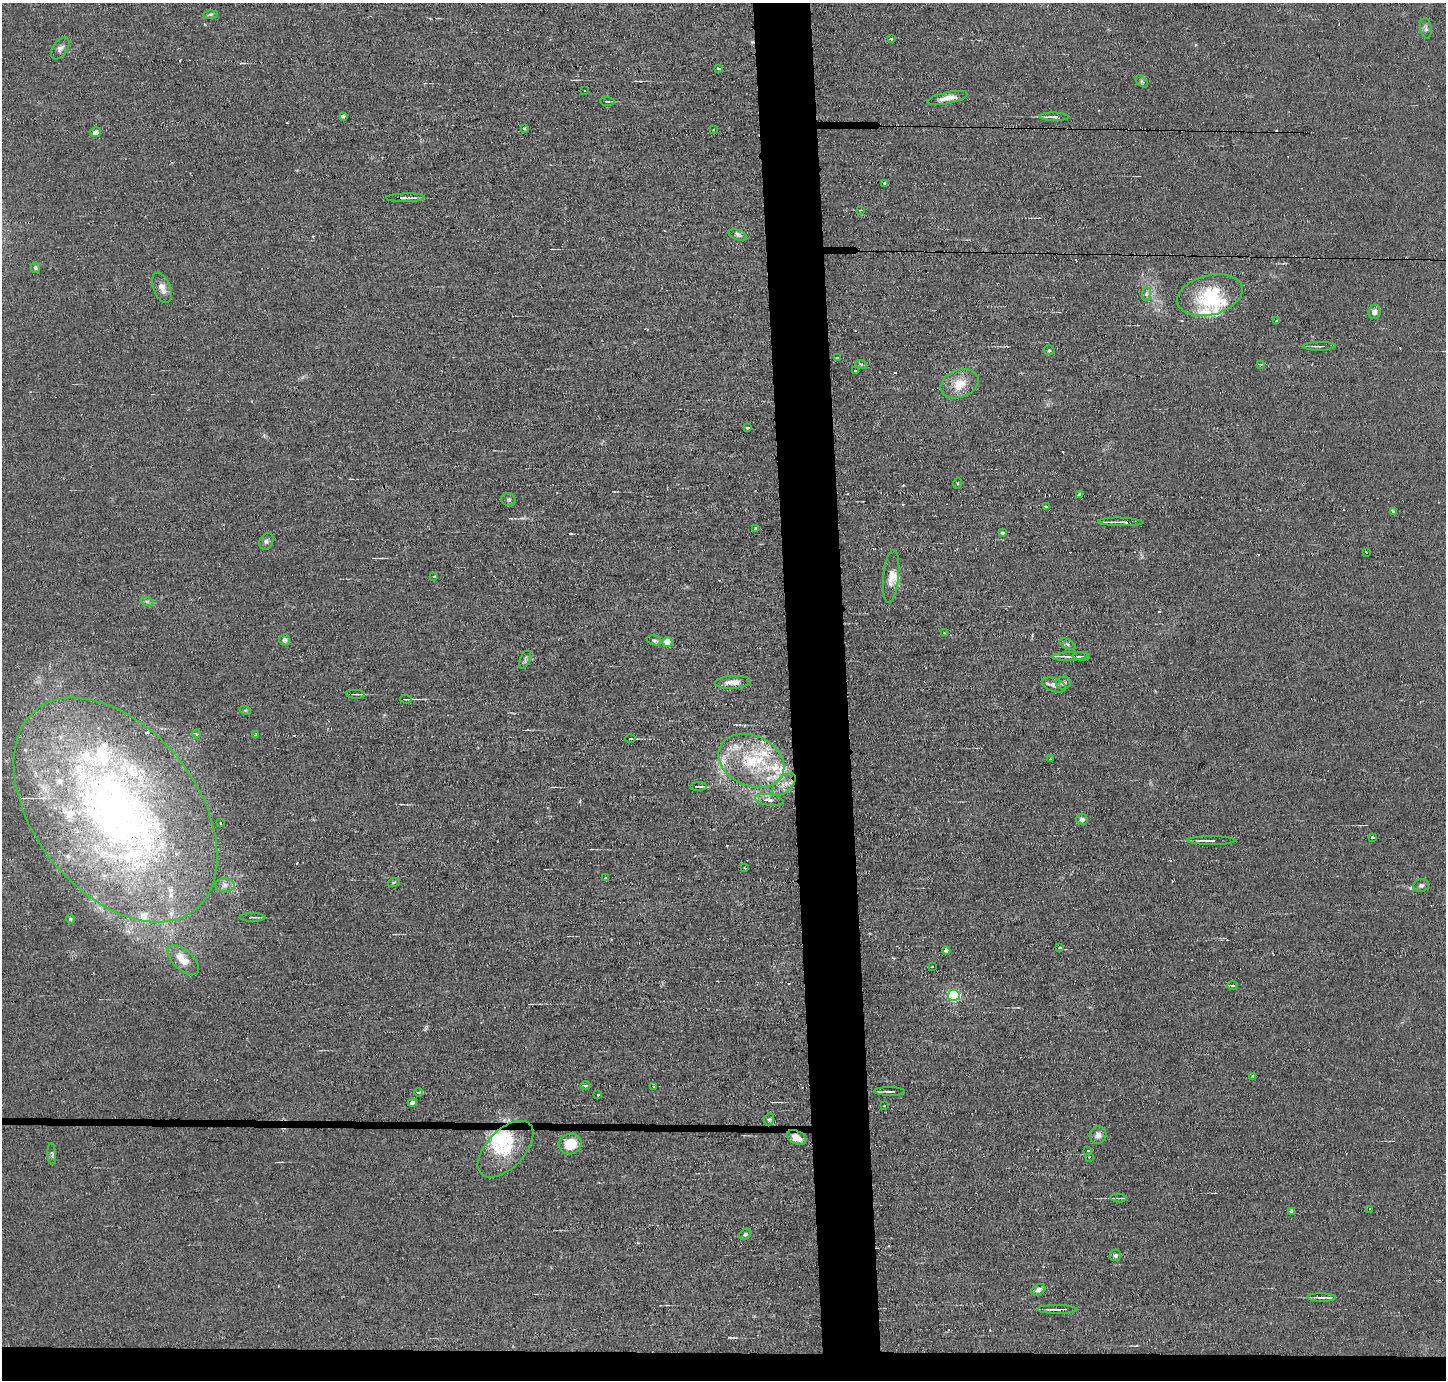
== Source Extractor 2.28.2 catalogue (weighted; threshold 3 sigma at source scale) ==
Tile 8 of 3 x 3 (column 2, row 3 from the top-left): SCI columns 1446-2889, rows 84-1461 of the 4334 x 4301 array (HDU 1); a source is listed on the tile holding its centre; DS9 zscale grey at full resolution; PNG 1448 x 1382 px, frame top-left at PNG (2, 3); each listed source drawn as its Kron ellipse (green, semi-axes under 4 px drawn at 4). Shown black and unused: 6% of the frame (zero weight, under 2 of 3 exposures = <1% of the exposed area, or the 3 px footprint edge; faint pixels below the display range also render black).
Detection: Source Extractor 2.28.2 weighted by HDU 2 'WHT'; one run over the whole footprint, this tile lists its part. Background 0.0437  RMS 0.0066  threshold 0.0296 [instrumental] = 3 sigma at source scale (4.5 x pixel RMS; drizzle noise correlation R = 1.50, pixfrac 1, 0.05/0.05 arcsec/px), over >= 5 px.
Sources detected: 156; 1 inside a brighter object's white glare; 18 cosmic-ray / hot-pixel residue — neither listed nor drawn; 28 inside a brighter listed object's ellipse — not listed separately; the other 109 listed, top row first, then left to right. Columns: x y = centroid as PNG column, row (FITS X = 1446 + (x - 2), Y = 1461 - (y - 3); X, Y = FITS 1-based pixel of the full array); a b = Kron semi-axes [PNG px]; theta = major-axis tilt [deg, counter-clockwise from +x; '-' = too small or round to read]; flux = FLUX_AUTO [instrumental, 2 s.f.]
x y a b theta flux
211 14 7 4 1 1.1
1426 28 10 5 -79 2
891 39 3 3 - 2
60 48 12 7 55 2.9
718 69 3 3 - 2.4
1142 81 7 4 -45 1.2
584 90 2 2 - 0.62
948 98 20 6 12 6.1
607 101 7 3 -4 1
343 116 4 3 - 2.9
1054 117 14 3 -1 3.3
524 129 4 3 - 1.1
714 130 3 2 - 0.72
95 132 6 5 - 2.9
884 183 3 3 - 1.7
405 198 19 3 1 2.9
861 210 3 3 - 0.59
738 235 9 5 -20 1.9
35 268 5 4 - 1
162 288 16 8 -68 5.1
1146 294 7 4 90 1.6
1210 295 33 20 15 32
1374 312 7 6 - 2.6
1277 321 3 3 - 4.2
1319 346 16 3 1 1.8
1049 350 5 5 - 0.84
838 358 4 3 - 2.8
861 364 6 3 -18 0.82
1260 364 4 2 - 0.73
855 371 3 2 - 1.3
960 384 19 13 21 12
747 427 3 3 - 2.3
958 483 5 3 - 0.61
1079 495 3 3 - 3.5
508 500 7 6 - 1.3
1046 506 3 3 - 2.3
1393 511 3 3 - 1.4
1121 522 22 3 -1 4.6
756 528 4 3 - 1.2
1002 533 4 3 - 1
266 541 9 6 63 1.8
1366 552 3 2 - 0.56
434 576 3 2 - 0.9
891 576 26 8 84 6.7
147 601 7 4 -19 1.3
944 633 4 2 - 0.5
285 640 5 5 - 2.5
654 640 7 5 -17 1.3
667 642 5 5 - 14
1067 644 9 4 -27 1.3
1070 656 18 4 3 3.9
1081 656 9 3 -2 4.7
525 659 9 5 67 1.8
733 682 18 6 3 5.5
1063 683 7 6 - 1.9
1054 685 12 6 -20 3.6
356 694 9 2 -4 1.2
406 699 5 2 - 1.1
245 710 6 3 -18 0.76
196 734 4 3 - 0.89
255 735 3 3 - 1.5
630 739 5 3 - 1.1
1050 759 3 2 - 0.46
751 761 34 25 -24 44
784 784 14 7 41 5.7
698 787 8 3 2 1.6
769 800 14 5 -8 3.2
115 810 128 81 -52 420
1082 819 6 5 - 2.1
221 823 3 3 - 1.9
1372 838 3 3 - 4.4
1211 841 24 3 0 2.5
744 868 2 2 - 0.75
605 878 3 2 - 1.5
394 882 6 4 19 0.79
225 885 10 6 0 3
1421 885 8 6 13 1.7
253 917 13 3 -1 1.6
70 919 4 4 - 0.7
1060 948 3 3 - 1.1
946 951 4 4 - 6.1
183 960 19 10 -43 10
932 967 3 2 - 0.67
1233 985 5 3 - 1.1
954 995 6 5 - 97
1253 1076 3 3 - 0.82
585 1085 5 3 - 1.8
653 1086 3 3 - 2.2
890 1091 15 3 -1 1.9
419 1092 4 3 - 1.4
598 1094 3 2 - 0.69
412 1102 4 4 - 3
884 1106 3 2 - 0.46
769 1119 6 4 68 1.2
1098 1135 9 8 - 2.9
796 1138 10 6 -28 8.1
570 1144 11 10 - 17
506 1149 35 19 46 24
1088 1151 3 3 - 1.6
52 1154 11 3 -85 1.1
1089 1157 4 3 - 1.1
1118 1198 8 3 -5 1.5
1369 1209 4 3 - 0.89
1292 1211 3 3 - 7.3
745 1234 6 5 - 1.1
1115 1255 6 5 - 1.7
1038 1290 7 5 26 2.4
1321 1297 14 3 -1 2
1057 1309 20 2 0 2.3
Overlapping masked pixels (flux is a lower limit): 2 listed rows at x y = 115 810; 796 1138